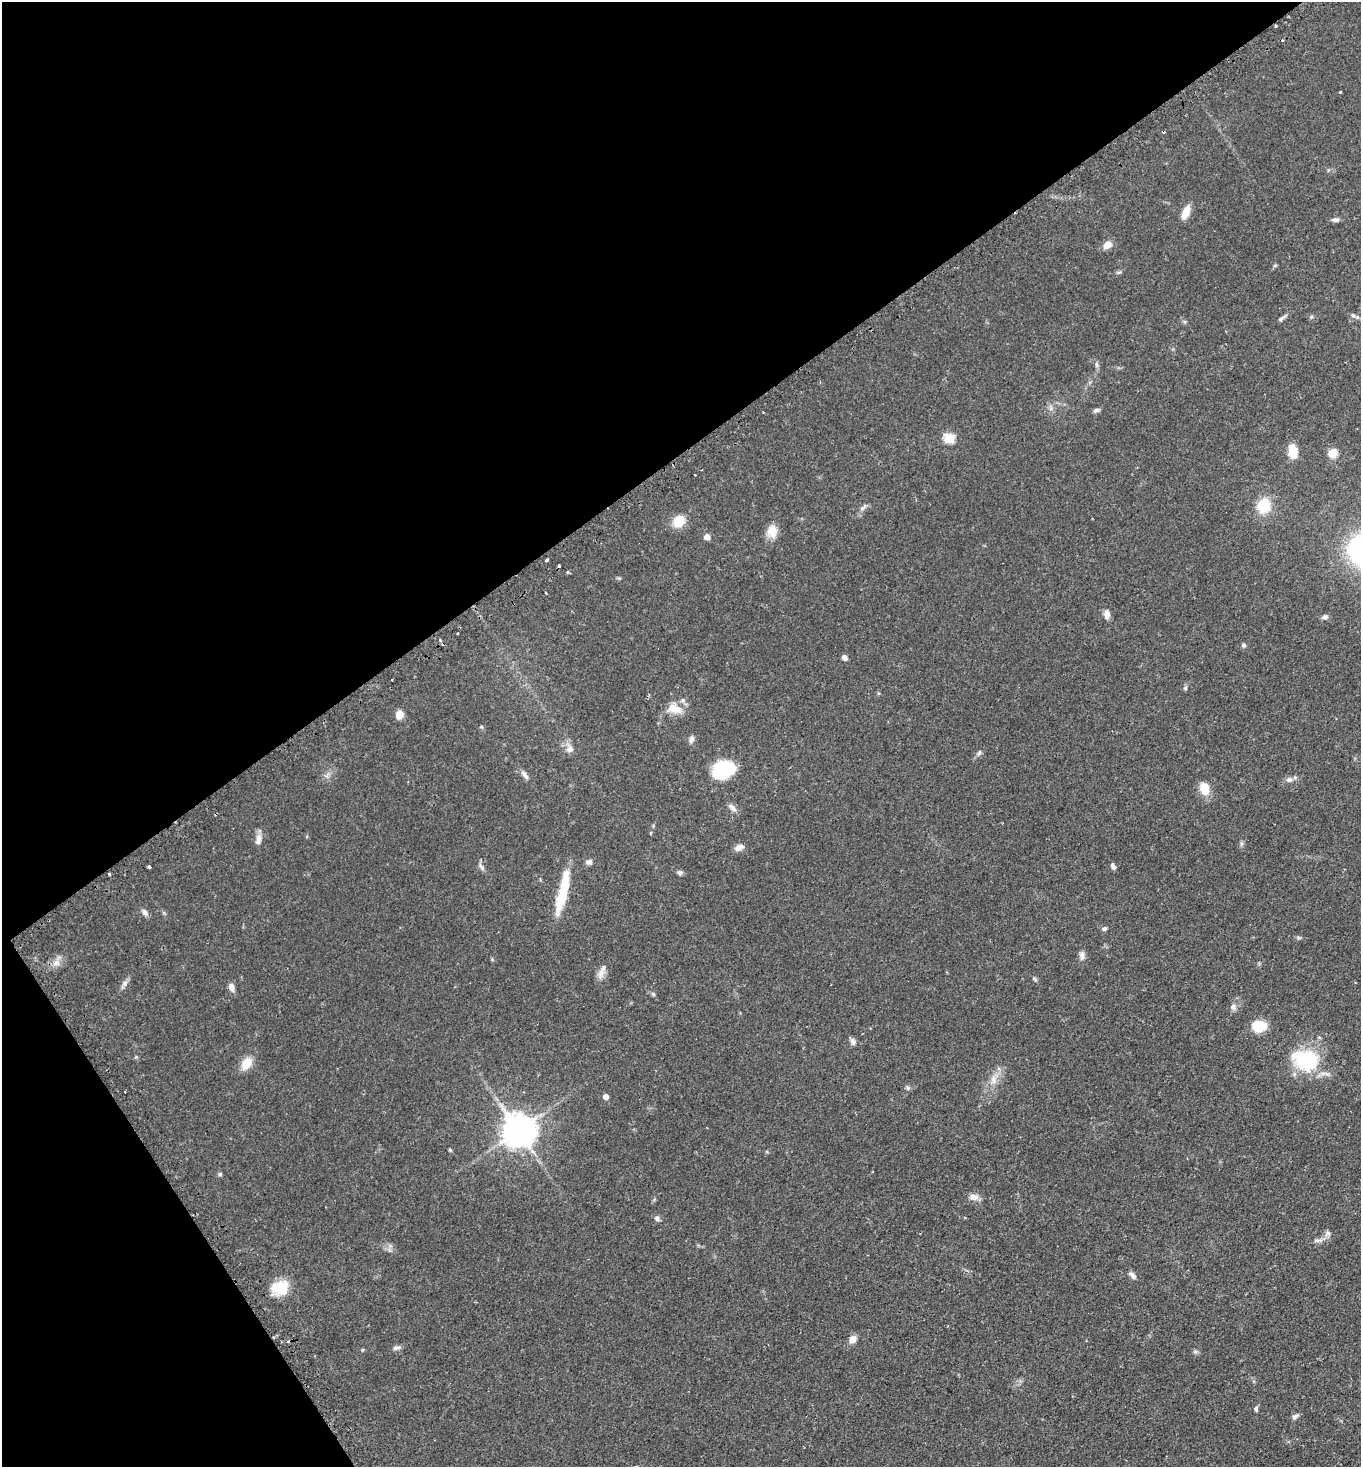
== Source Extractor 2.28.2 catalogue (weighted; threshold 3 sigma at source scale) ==
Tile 5 of 4 x 4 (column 1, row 2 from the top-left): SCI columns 188-1546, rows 2980-4444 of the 5949 x 5957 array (HDU 1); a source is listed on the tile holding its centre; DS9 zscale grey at full resolution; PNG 1363 x 1469 px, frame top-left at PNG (2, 2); no overlay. Shown black and unused: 36% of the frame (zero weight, under 2 of 3 exposures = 4% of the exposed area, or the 3 px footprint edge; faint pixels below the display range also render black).
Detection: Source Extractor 2.28.2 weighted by HDU 2 'WHT'; one run over the whole footprint, this tile lists its part. Background 0.0978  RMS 0.0055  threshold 0.0249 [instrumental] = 3 sigma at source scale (4.5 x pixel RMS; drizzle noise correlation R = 1.50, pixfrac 1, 0.05/0.05 arcsec/px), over >= 5 px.
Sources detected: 93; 5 cosmic-ray / hot-pixel residue — not listed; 1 inside a brighter listed object's ellipse — not listed separately; the other 87 listed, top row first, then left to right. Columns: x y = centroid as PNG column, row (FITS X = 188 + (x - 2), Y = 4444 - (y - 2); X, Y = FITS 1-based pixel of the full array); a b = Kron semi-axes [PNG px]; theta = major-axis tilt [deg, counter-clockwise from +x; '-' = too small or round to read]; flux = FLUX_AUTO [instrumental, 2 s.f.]
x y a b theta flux
1276 26 3 2 - 0.97
1340 92 3 3 - 0.71
1186 212 14 7 68 7.6
1335 220 11 6 5 1.7
1107 245 10 7 37 4.9
1275 265 6 4 2 0.63
1119 272 7 4 19 0.8
1353 315 10 5 -36 1.4
1311 317 6 4 46 0.73
1282 318 12 4 36 1.6
1096 364 9 4 -90 1.3
1051 408 6 5 - 1.3
1096 410 9 5 19 1.4
949 438 6 5 - 33
1293 451 15 9 -80 9.4
1333 453 9 8 - 6.6
695 475 3 2 - 0.69
1264 506 15 12 70 16
863 508 11 5 38 1.7
679 521 10 9 - 12
772 531 16 13 79 6.4
707 537 8 7 - 2.3
546 560 3 3 - 1.8
568 572 4 3 - 0.78
546 593 3 2 - 0.52
1107 614 12 8 -80 2.7
1325 617 8 6 12 1.7
458 633 2 2 - 0.57
1244 645 6 5 - 1.2
845 658 6 5 - 2.1
392 680 2 2 - 0.56
1185 688 6 5 - 0.97
674 708 19 11 -21 8.1
399 715 10 8 75 4
481 727 5 3 - 0.57
691 740 9 6 73 2
570 749 13 10 -77 3.4
979 752 8 5 63 1.2
724 770 24 17 19 27
525 775 14 6 -52 2.4
1289 780 8 7 - 2
1204 789 15 10 -73 8.8
733 808 13 7 -45 2.5
258 839 15 8 78 3.4
1241 844 7 4 72 0.97
739 847 12 7 24 3
589 862 8 7 - 1.7
1113 866 7 5 -70 1.7
149 867 3 3 - 1.3
481 867 13 4 -64 1.6
680 872 6 6 - 1.4
109 874 3 3 - 1.2
563 892 53 9 77 21
145 912 9 6 -36 2.3
1104 929 6 5 - 1.2
1082 955 13 7 -90 2.4
492 959 5 4 - 0.61
56 963 11 8 18 3.5
601 973 16 8 62 3.6
1034 979 8 4 -51 0.88
124 983 9 6 43 1.9
231 987 10 6 -67 3.1
653 994 6 5 - 0.88
1233 1007 10 7 72 2.3
1260 1026 15 11 8 14
853 1041 11 6 -58 1.9
1306 1060 26 18 -14 43
246 1063 13 9 56 9.1
994 1080 13 8 -88 4.1
908 1088 6 5 - 1
125 1092 2 2 - 0.41
606 1096 5 5 - 3.3
518 1130 10 10 - 1000
450 1150 4 4 - 0.67
220 1174 5 5 - 0.87
973 1197 12 8 -8 3.5
657 1218 8 6 -36 1.6
1327 1233 9 7 25 1.9
1317 1240 13 4 6 1.9
1132 1275 11 6 -39 2.1
280 1288 20 16 25 13
853 1339 8 6 38 4.7
396 1348 11 5 9 1.7
362 1350 5 3 - 0.53
1195 1352 7 4 0 1
1256 1409 7 5 81 1
1295 1416 10 6 35 1.6
Overlapping masked pixels (flux is a lower limit): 1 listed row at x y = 1276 26